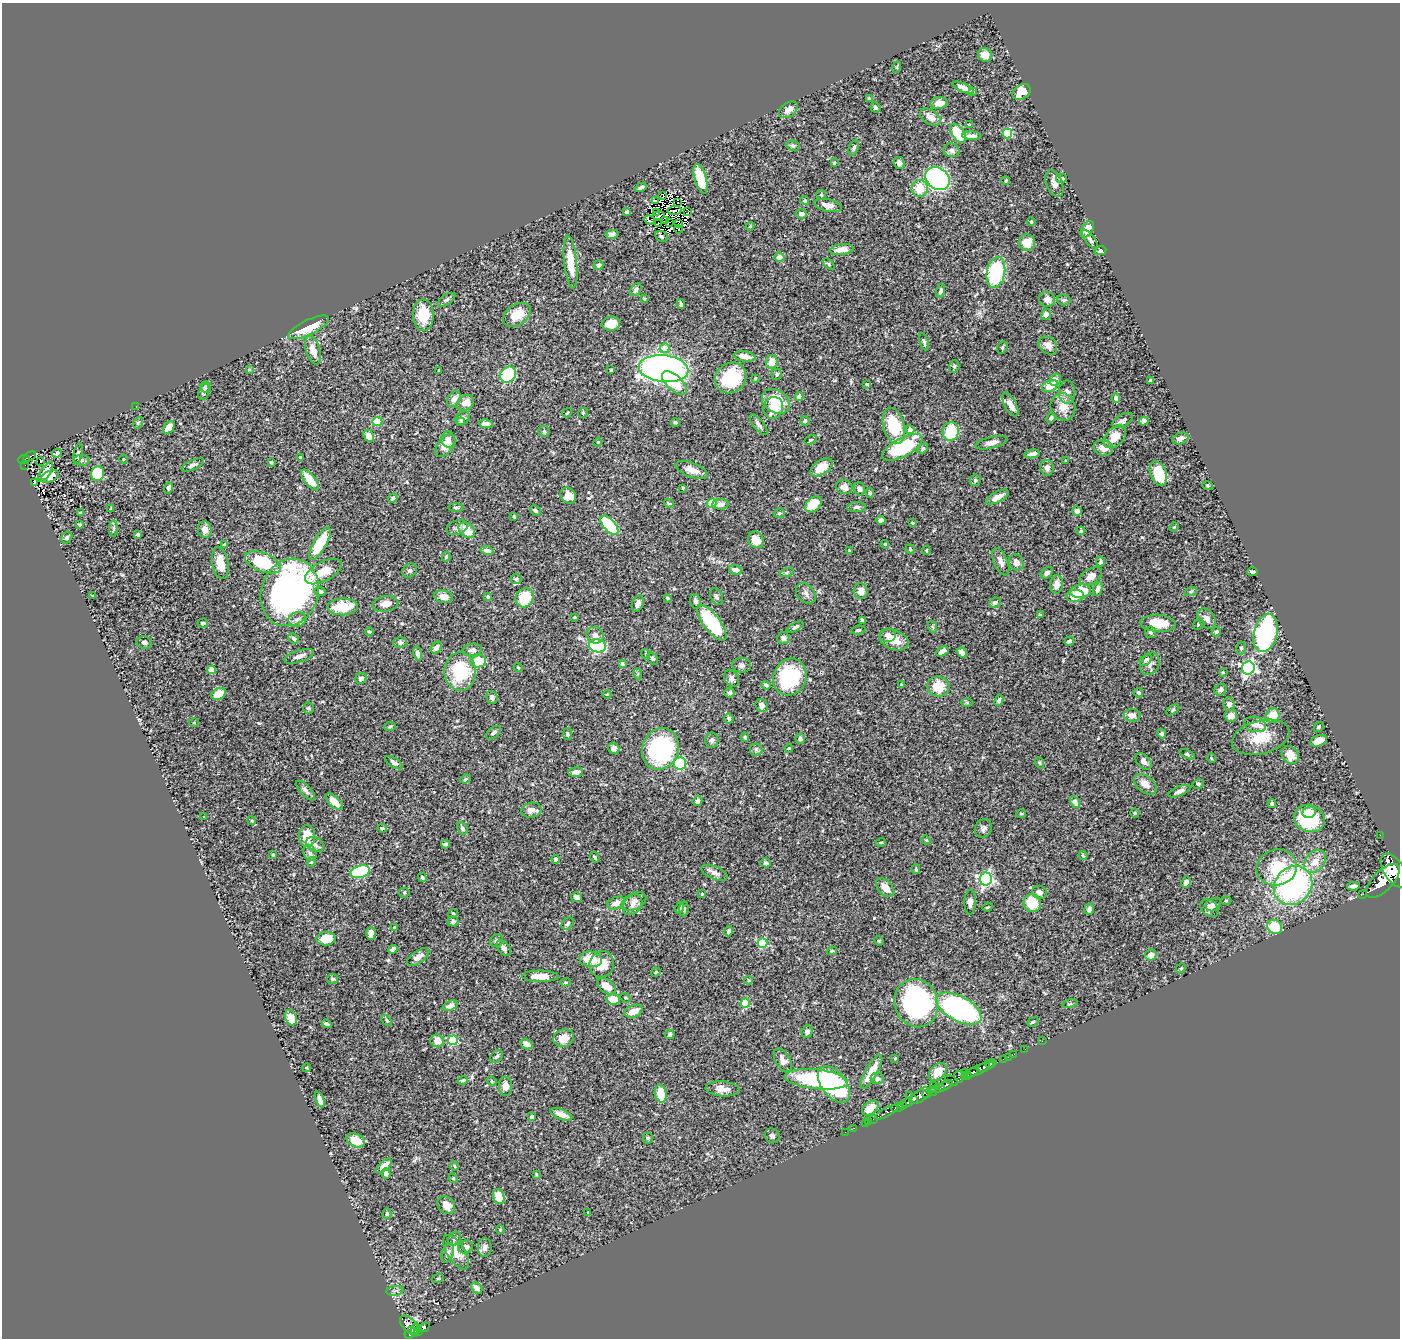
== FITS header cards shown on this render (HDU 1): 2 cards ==
NAXIS1  =                 1398
NAXIS2  =                 1336

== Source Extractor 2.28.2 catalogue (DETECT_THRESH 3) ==
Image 1398 x 1336 px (HDU 1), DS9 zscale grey, 1 PNG px = 1 image px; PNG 1402 x 1340 px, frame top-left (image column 1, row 1336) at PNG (2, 3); each listed source drawn as its Kron ellipse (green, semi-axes under 4 px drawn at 4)
Background 0.461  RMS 0.022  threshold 0.0668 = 3 sigma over >= 5 px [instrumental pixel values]
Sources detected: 511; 5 with non-positive FLUX_AUTO (blend fragments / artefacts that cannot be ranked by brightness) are neither listed nor drawn; of the other 506, the 500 brightest by FLUX_AUTO listed and drawn (6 fainter detections omitted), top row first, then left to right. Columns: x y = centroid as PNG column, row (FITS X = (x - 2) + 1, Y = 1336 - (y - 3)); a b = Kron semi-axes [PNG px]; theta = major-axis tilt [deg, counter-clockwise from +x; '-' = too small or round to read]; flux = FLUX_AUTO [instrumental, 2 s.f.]
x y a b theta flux
985 55 7 6 - 12
897 67 6 3 72 1.4
963 88 11 4 -23 8.7
973 92 4 3 - 1.9
1021 92 10 7 32 24
869 99 3 3 - 1.9
939 103 8 6 5 14
875 107 5 4 - 2.6
788 110 10 7 35 9.2
930 117 11 7 -35 11
969 124 3 2 - 1.3
958 133 11 6 -54 56
1007 134 5 4 - 76
972 136 9 4 -2 6.8
793 146 6 5 - 2.9
854 147 8 4 68 3.7
951 150 8 6 -23 4.4
834 163 3 3 - 1.7
899 163 6 5 - 6
937 178 13 10 -38 400
1061 178 5 4 - 4.7
700 179 15 6 -73 45
1006 181 4 2 - 1.6
1055 184 14 8 -68 9
641 187 6 3 29 3.8
920 188 8 8 - 28
663 195 3 3 - 300
821 195 5 4 - 2
655 201 2 2 - 2
805 201 4 4 - 2.3
678 203 2 2 - 0.9
828 205 14 6 -12 10
674 210 7 2 5 3
627 212 3 3 - 2.7
657 212 3 2 - 0.76
688 212 3 2 - 0.95
801 214 6 5 - 5
659 215 5 2 - 2.3
649 220 5 4 - 1.3
665 220 4 2 - 1.5
669 222 3 2 - 2.4
1031 222 4 3 - 1.5
658 223 2 2 - 1.2
678 224 4 2 - 0.79
750 226 4 3 - 1.2
679 229 4 2 - 4
1087 229 9 5 58 16
612 234 7 4 14 5
661 236 6 5 - 2.7
1090 239 11 4 -53 4.5
1027 242 8 8 - 14
842 249 12 5 8 14
1100 251 6 4 12 3
779 257 5 4 - 7.3
570 262 26 6 -84 32
829 264 7 3 -43 1.6
598 265 5 4 - 4.6
996 272 16 9 78 140
636 290 7 5 58 4.1
941 290 7 4 74 3.8
644 299 4 3 - 1.6
1047 299 8 7 - 7.4
447 300 10 5 34 3.5
1064 300 7 5 -14 2.9
681 304 5 3 - 2.6
1046 314 5 5 - 6.1
423 315 16 10 -90 42
517 315 15 10 36 24
611 324 9 7 6 15
309 327 22 7 25 40
924 342 9 4 -74 3
1048 345 10 8 -43 9.8
665 348 5 5 - 18
1002 348 6 5 - 2.1
313 350 15 7 -73 16
745 356 11 5 -9 10
772 362 7 6 - 16
954 366 6 5 - 2.6
249 369 4 3 - 1.5
664 369 25 13 -6 700
439 370 3 3 - 3.2
611 370 3 2 - 1.4
777 374 6 5 - 2.9
508 375 8 7 - 81
731 378 16 14 41 69
755 378 3 2 - 1.4
1055 380 6 5 - 6.2
1150 380 3 3 - 1.7
674 383 15 7 -43 37
867 384 4 3 - 1.3
1050 386 8 5 23 24
205 387 5 5 - 3.1
204 392 8 5 74 5.9
1067 392 11 8 -90 7.6
799 397 4 4 - 8.7
1116 398 5 4 - 5.1
454 399 8 6 61 10
776 401 15 11 -32 45
465 403 9 7 35 12
1010 405 13 5 -61 13
136 406 2 2 - 2.2
1063 407 14 12 -67 19
773 408 11 10 - 29
567 413 5 2 - 1.2
583 413 5 4 - 2
463 418 8 6 36 5.1
1051 418 5 4 - 3.2
1123 420 11 6 30 6.5
805 421 5 4 - 2.3
1144 421 4 4 - 5.3
377 422 5 4 - 57
461 422 4 3 - 2.2
675 422 4 3 - 1.9
138 423 6 4 52 2.1
486 424 7 4 -9 8
759 425 13 5 -50 5.2
894 426 18 10 -75 60
169 428 7 5 50 16
910 430 4 4 - 14
544 431 6 5 - 2.2
951 431 9 8 - 57
369 436 6 5 - 13
1115 437 13 8 47 23
1180 438 8 5 21 9.1
448 439 8 7 - 6.5
810 440 6 3 28 1.8
598 442 4 3 - 1.3
991 443 16 5 14 9
445 445 13 7 53 14
902 447 22 9 29 120
1103 448 10 8 -14 13
923 449 6 4 42 2.3
57 453 5 3 - 2.6
78 454 11 4 79 4.1
1032 454 7 3 10 6.2
30 457 7 3 29 18
300 458 3 3 - 2.3
123 459 4 3 - 1.1
24 460 6 4 8 64
82 460 7 5 -6 3.8
1065 460 4 2 - 1
41 461 3 2 - 2.1
271 462 3 3 - 2
25 465 2 2 - 7.1
193 465 12 4 24 5
822 467 12 7 33 24
1047 468 8 6 -86 7.7
692 470 17 7 -20 13
46 472 11 5 57 14
1158 473 13 8 -68 47
98 474 7 6 - 50
50 477 9 5 26 12
310 480 12 5 -51 25
975 480 6 5 - 2.9
35 482 4 2 - 0.76
1208 486 5 4 - 1.7
844 487 8 7 - 7.5
169 488 6 4 75 4
683 488 4 3 - 1.2
859 489 6 5 - 4.5
870 493 5 4 - 2.7
568 496 8 7 - 16
997 497 12 5 27 9.2
393 498 5 4 - 3.2
669 503 5 4 - 1.9
712 503 5 4 - 44
720 504 8 5 5 6.2
814 504 9 6 41 30
857 507 9 5 4 4.3
111 508 4 3 - 1.2
456 508 7 4 -1 2
535 511 6 4 -43 2.7
1077 511 5 4 - 6.3
80 513 3 3 - 2.1
779 513 6 4 19 2.2
514 516 3 3 - 1.4
881 520 4 4 - 5.2
912 523 3 3 - 1.4
80 525 4 3 - 1.8
609 525 12 5 -48 76
1174 527 5 3 - 1.3
457 528 11 7 21 5.6
113 529 8 4 90 2.8
205 530 8 7 - 8.4
467 530 9 7 -45 22
1081 531 4 3 - 1.8
138 534 4 4 - 2.9
67 538 6 5 - 3.9
756 540 9 7 -52 18
224 544 3 2 - 1.3
320 544 19 6 60 72
885 544 4 3 - 1.3
910 549 5 4 - 1.7
487 550 6 4 -12 6.6
849 551 4 3 - 1.5
926 551 4 3 - 1.8
446 557 5 3 - 1.9
263 562 19 9 -22 81
1001 562 14 7 -67 7.8
1016 562 9 7 -61 8
1100 562 5 4 - 2.8
220 563 16 8 -79 19
410 570 8 6 41 3.5
736 570 7 5 -16 8.2
323 572 20 9 28 24
1252 572 5 3 - 3.4
786 573 7 3 19 1.8
1047 573 7 4 40 4.4
1091 576 12 7 32 11
516 579 5 5 - 2.4
1057 584 9 6 81 9.5
1098 589 7 4 69 5.3
861 591 8 7 - 8.5
1081 591 10 6 8 38
1191 591 6 4 19 1.7
290 592 34 28 70 570
320 592 6 4 -3 3.7
806 593 11 8 -46 6.9
93 595 4 2 - 1
1075 596 9 6 6 21
443 597 9 6 -11 11
488 597 3 3 - 2.5
717 597 9 6 -64 3.7
525 598 10 8 55 49
667 598 3 3 - 1.9
696 602 7 5 -77 4.3
995 602 6 5 - 4
385 604 13 8 11 12
638 604 8 5 70 6.5
342 607 15 8 2 44
1041 615 4 3 - 1.9
575 617 3 3 - 1.3
1207 619 11 8 -54 7.9
297 620 9 7 15 6.7
862 620 3 3 - 1.9
203 623 5 4 - 3
712 623 21 8 -52 96
1158 623 18 8 -3 40
1198 624 6 4 64 2.6
795 627 9 4 30 3.7
933 627 6 4 -70 2.1
858 630 7 4 8 2.6
369 632 4 3 - 1.7
1150 632 6 5 - 3.1
1216 632 5 4 - 2.4
1266 633 19 11 76 260
595 635 9 8 - 6.1
888 635 8 7 - 5.6
294 638 6 4 -44 3.1
783 638 6 6 - 4.8
894 640 15 9 -22 20
1069 641 5 4 - 3.1
144 642 8 6 -7 4.5
400 643 7 5 -1 3.5
597 646 9 6 -9 170
436 648 6 4 49 6.5
1241 648 6 4 82 2.5
472 650 9 6 10 7.2
942 651 6 4 27 8.8
962 652 5 4 - 6.9
418 654 7 4 -74 6.3
646 654 5 4 - 1.6
299 656 15 6 17 9.9
652 658 6 5 - 3.3
1146 660 7 4 47 4
478 661 8 6 11 42
622 664 4 4 - 3.5
1150 664 12 9 59 7
742 665 9 7 -5 4.6
518 667 4 3 - 1.1
1248 668 6 6 - 350
211 670 4 4 - 22
460 672 19 16 -90 77
1223 672 4 4 - 1.2
638 674 5 3 - 1.8
790 677 19 16 65 100
361 678 6 5 - 4.5
731 679 9 6 -50 5.1
901 684 3 2 - 1.3
766 685 5 3 - 2.7
938 687 11 10 - 34
1220 690 6 5 - 5.6
729 693 5 5 - 4.2
1138 693 5 4 - 2.6
219 694 7 5 28 34
607 694 4 4 - 1.2
492 697 6 5 - 4.3
999 700 6 4 64 3.6
967 702 6 4 -1 2.1
1229 704 6 5 - 6.8
762 705 7 6 - 8.4
308 708 5 5 - 2.2
1173 710 7 4 34 2.1
1132 715 8 6 -2 8.8
1231 716 6 5 - 9.1
1273 716 7 6 - 29
729 719 5 4 - 3.3
194 723 5 3 - 1.2
1255 724 11 7 -16 13
390 726 6 4 3 1.7
1319 727 6 3 46 2.2
493 733 9 5 38 3.8
567 734 6 4 -80 2.6
1162 734 4 4 - 4.8
745 737 4 4 - 2.5
1261 737 29 16 15 40
800 739 5 4 - 3.5
712 740 8 6 81 3.9
1319 741 9 5 20 16
614 748 6 5 - 4.3
789 748 4 3 - 1.2
660 749 21 18 68 180
756 749 6 6 - 3.3
1187 754 8 4 -24 2.5
1290 755 9 8 - 18
1211 758 5 3 - 1.2
1144 762 9 6 -46 6
394 763 10 4 -32 4.2
1040 763 6 3 -70 1.8
680 764 6 6 - 100
576 772 7 4 5 7.8
465 779 5 4 - 1.8
1145 784 13 8 -39 13
1198 784 6 4 12 2.2
306 791 12 5 -46 5.4
1179 791 12 5 22 6.2
697 801 5 4 - 4.9
334 802 11 5 -43 12
1075 802 6 4 -61 10
1272 804 4 4 - 3.9
531 810 10 7 11 8.3
1309 812 7 5 20 11
1135 813 5 4 - 1.9
1021 814 5 4 - 1.9
204 817 3 2 - 0.87
1309 818 15 13 -22 94
252 821 4 3 - 1.5
382 828 5 3 - 2.4
462 828 6 5 - 3.6
983 828 10 8 59 4.7
1380 835 2 2 - 4.8
307 836 11 8 -90 29
926 840 5 3 - 1.5
881 842 5 3 - 1.4
445 844 4 3 - 2.6
315 845 9 6 -27 5.3
310 853 8 6 -63 4.7
273 855 4 3 - 1.5
1083 856 5 3 - 1.7
595 857 5 4 - 2.9
556 859 4 4 - 4.9
1315 861 13 9 49 17
311 862 4 3 - 1.3
765 863 5 4 - 2.6
1277 867 20 18 15 53
916 869 5 4 - 1.9
1394 870 19 10 -58 3000
360 872 10 6 16 120
715 873 14 6 -23 6.9
422 877 5 3 - 2.3
986 879 6 6 - 340
1383 881 22 10 46 2800
1186 882 6 4 62 8
1293 885 21 18 48 300
1353 886 6 3 7 4.5
885 888 11 7 -47 16
1039 892 7 6 - 6
404 893 5 5 - 1.8
702 894 3 2 - 1.4
1363 894 2 2 - 6.3
577 897 5 5 - 4.5
634 901 13 8 27 7.5
1226 901 5 3 - 1.5
970 902 12 6 88 6.7
616 903 9 5 24 7.5
1032 903 9 8 - 39
632 905 11 8 51 7.5
1213 905 8 6 29 5.5
988 907 5 3 - 1.5
679 908 6 4 74 1.8
1210 908 10 7 -41 6.9
684 909 7 4 84 2.5
1089 909 5 5 - 5.6
453 913 5 3 - 1.4
453 922 5 5 - 3.5
568 923 7 5 46 3.7
1275 927 8 7 - 37
394 928 4 4 - 2.4
729 931 5 4 - 3.6
371 934 6 4 88 12
326 939 9 6 4 25
497 941 7 6 - 3.5
879 941 5 4 - 1.3
762 943 5 5 - 83
504 948 9 5 -51 5.9
393 949 5 4 - 3.9
832 951 5 3 - 1.7
1151 955 6 5 - 11
418 957 13 6 35 9.3
591 959 11 7 -10 30
602 964 13 12 - 24
1181 968 6 4 45 1.8
656 972 5 3 - 1.4
540 976 18 6 0 20
332 979 5 5 - 2.6
749 980 4 3 - 1.5
565 982 5 4 - 1.9
606 986 11 6 -36 18
625 998 5 4 - 2.2
613 999 7 5 -8 21
745 1003 5 4 - 67
916 1003 24 21 -70 260
1070 1004 8 3 12 1.7
450 1006 8 4 21 7.9
959 1009 25 12 -29 380
633 1011 9 6 19 19
291 1018 8 5 -67 18
387 1020 6 3 -45 1.8
1033 1022 6 4 21 1.9
327 1024 5 3 - 3.6
807 1032 6 5 - 5.7
670 1034 5 4 - 3.3
564 1038 10 8 18 18
453 1040 5 5 - 88
437 1041 7 6 - 15
1042 1041 2 2 - 6.4
526 1044 6 5 - 12
1025 1049 2 2 - 6.1
1014 1054 2 2 - 5
497 1056 7 5 45 3
1008 1057 2 2 - 6
895 1058 3 3 - 1.5
1003 1059 2 2 - 12
783 1060 13 7 -59 11
991 1063 6 3 11 85
984 1067 6 3 26 280
307 1068 4 3 - 1.3
978 1070 18 3 23 240
871 1072 19 6 60 26
938 1072 10 7 47 24
965 1072 3 2 - 47
972 1072 6 4 29 440
967 1076 5 3 - 93
959 1077 6 3 -80 110
816 1079 32 9 -6 180
877 1079 6 5 - 4.5
463 1080 5 3 - 2.1
952 1080 7 3 -30 180
492 1081 5 4 - 1.8
834 1084 21 12 -52 170
933 1085 4 2 - 50
945 1085 8 3 28 220
505 1086 9 6 89 9.8
722 1089 17 7 -4 12
938 1089 7 3 10 180
933 1091 4 3 - 88
661 1094 9 6 -78 31
927 1094 5 3 - 170
909 1095 2 2 - 6
921 1096 10 6 38 750
320 1100 9 4 -68 6.3
914 1100 3 3 - 160
907 1103 5 3 - 290
903 1105 4 3 - 220
870 1108 9 6 39 18
897 1108 6 3 14 340
887 1112 13 3 29 110
561 1114 11 5 -21 11
532 1117 4 4 - 6.3
873 1119 2 2 - 13
869 1121 2 2 - 4.3
865 1123 2 2 - 4.4
854 1128 3 2 - 8.4
845 1132 2 2 - 3.9
772 1136 8 7 - 4.4
648 1138 5 5 - 2.2
356 1140 10 6 -27 19
384 1166 9 4 42 12
455 1166 4 3 - 1.5
386 1173 5 4 - 7.9
536 1174 3 3 - 1.4
453 1178 5 4 - 1.5
499 1197 7 5 -73 24
446 1205 10 7 -43 13
588 1213 3 3 - 1.3
387 1214 5 4 - 2.6
500 1230 4 4 - 1.8
455 1239 7 6 - 3.2
466 1247 7 6 - 6
485 1247 9 7 -89 7
456 1252 19 9 -58 18
448 1253 10 6 73 4.4
438 1278 6 3 20 1.4
477 1288 6 4 -40 7
395 1291 9 5 7 4
409 1325 11 6 -46 430
424 1327 5 4 - 130
415 1330 7 4 78 140
419 1331 3 2 - 30
410 1333 6 4 60 370
At the frame edge (FLAGS 8, measured only in part): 1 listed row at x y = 1394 870
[6 fainter detections neither listed nor drawn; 5 non-positive-flux detections neither listed nor drawn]